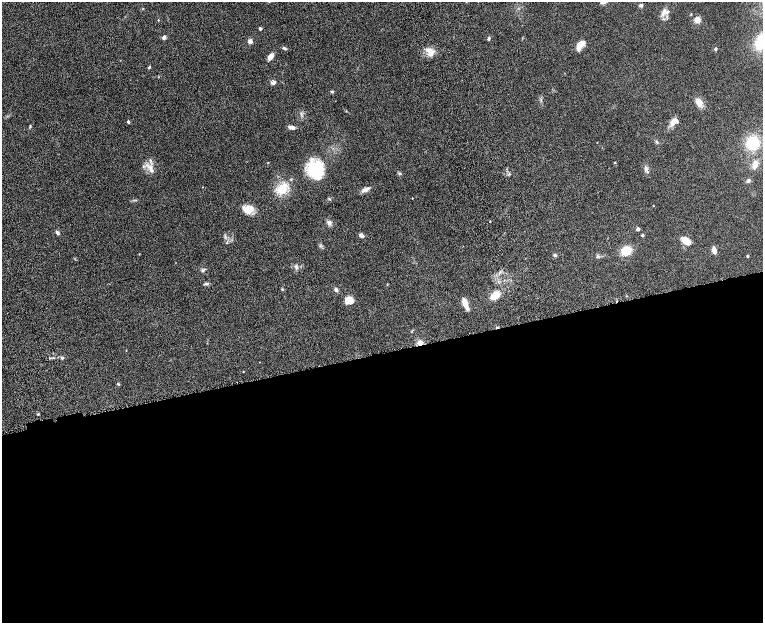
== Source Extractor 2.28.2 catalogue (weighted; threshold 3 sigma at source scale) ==
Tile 15 of 4 x 4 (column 3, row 4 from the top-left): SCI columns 3099-4620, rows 318-1558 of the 6199 x 5478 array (HDU 1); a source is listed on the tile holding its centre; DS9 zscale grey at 2 x 2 block average (1 PNG px = mean of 2 x 2 image px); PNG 765 x 625 px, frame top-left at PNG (2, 2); no overlay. Shown black and unused: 44% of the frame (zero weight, under 8 of 16 exposures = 4% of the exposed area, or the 3 px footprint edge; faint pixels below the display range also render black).
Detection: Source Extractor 2.28.2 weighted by HDU 2 'WHT'; one run over the whole footprint, this tile lists its part. Background 0.0564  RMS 0.004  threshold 0.0164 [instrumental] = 3 sigma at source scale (4.09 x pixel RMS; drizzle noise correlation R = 1.36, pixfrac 0.8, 0.05/0.05 arcsec/px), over >= 5 px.
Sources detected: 68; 1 inside a brighter object's white glare — not listed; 3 inside a brighter listed object's ellipse — not listed separately; the other 64 listed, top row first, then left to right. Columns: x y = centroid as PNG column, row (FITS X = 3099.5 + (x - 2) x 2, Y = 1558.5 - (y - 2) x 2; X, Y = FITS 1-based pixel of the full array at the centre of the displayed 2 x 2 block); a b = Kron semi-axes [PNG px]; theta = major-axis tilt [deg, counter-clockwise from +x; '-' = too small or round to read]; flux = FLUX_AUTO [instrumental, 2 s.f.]
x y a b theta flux
641 5 3 3 - 2
665 12 12 7 35 5
158 20 2 2 - 0.53
697 20 6 5 - 5.6
260 29 2 2 - 2.4
164 37 4 3 - 2.9
489 38 4 3 - 1
250 41 3 2 - 9.7
761 42 9 6 74 42
579 45 10 5 31 7.9
284 48 6 3 -27 1.2
716 49 3 3 - 1.3
430 52 12 7 -46 7.1
270 56 6 4 55 6.4
149 67 4 3 - 0.77
273 82 6 5 - 2.2
332 92 4 3 - 1
698 101 10 7 -77 5.4
128 122 4 3 - 1
672 122 10 6 72 3.9
30 126 5 2 - 0.74
291 127 7 4 -10 3.2
657 142 4 2 - 0.72
752 143 11 10 - 30
615 162 3 2 - 0.48
755 165 12 6 79 5.7
646 168 7 3 -81 1.8
151 169 11 5 -68 4.7
315 170 19 14 -60 36
400 174 4 4 - 1.1
748 180 5 4 - 1.7
203 187 2 2 - 0.26
282 188 17 13 65 15
363 190 8 5 42 2.9
412 198 2 2 - 0.31
653 206 2 2 - 0.32
248 209 10 7 19 11
490 221 2 2 - 0.49
329 223 7 5 -55 2.5
638 229 2 2 - 3.9
57 233 5 4 - 1.6
643 235 2 2 - 2.1
362 236 5 4 - 3.4
686 241 11 7 -42 7.5
227 242 4 2 - 0.6
714 250 5 3 - 8
626 251 9 8 - 14
139 254 3 2 - 0.35
555 255 4 4 - 1.3
747 256 3 3 - 0.84
597 257 5 3 - 1.1
296 267 7 3 -75 1.6
203 270 6 4 47 1.3
206 284 5 4 - 1.5
387 285 3 2 - 0.47
282 289 4 3 - 0.8
336 290 5 4 - 1.6
495 295 7 5 38 18
349 300 8 6 8 11
465 304 13 4 -68 7
420 343 6 5 - 4.2
62 358 4 4 - 1.2
118 384 4 3 - 0.81
38 414 4 3 - 0.6
Overlapping masked pixels (flux is a lower limit): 1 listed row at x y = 420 343
Isophote crosses this tile's border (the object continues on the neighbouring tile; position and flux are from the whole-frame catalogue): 1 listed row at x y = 761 42